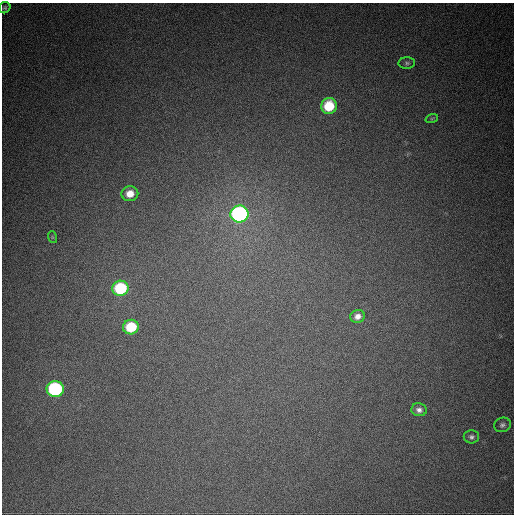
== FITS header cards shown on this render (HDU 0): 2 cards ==
NAXIS1  =                  512
NAXIS2  =                  512

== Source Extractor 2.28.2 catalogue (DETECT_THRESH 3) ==
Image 512 x 512 px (HDU 0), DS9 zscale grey, 1 PNG px = 1 image px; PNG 516 x 516 px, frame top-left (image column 1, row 512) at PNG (2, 3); each listed source drawn as its Kron ellipse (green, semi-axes under 4 px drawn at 4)
Background 829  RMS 22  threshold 67.1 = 3 sigma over >= 5 px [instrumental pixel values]
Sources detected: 14; all 14 listed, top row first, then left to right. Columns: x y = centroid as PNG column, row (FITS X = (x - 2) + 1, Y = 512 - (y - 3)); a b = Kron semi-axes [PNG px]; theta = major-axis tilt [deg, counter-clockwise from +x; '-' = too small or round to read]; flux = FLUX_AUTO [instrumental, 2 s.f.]
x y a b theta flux
5 8 6 5 - 2900
407 63 8 5 -1 3200
329 106 8 7 - 54000
432 118 6 4 19 2200
130 194 8 7 - 17000
239 214 9 8 - 370000
52 237 6 3 -72 1500
120 288 8 7 - 100000
357 316 7 6 - 8700
131 327 8 7 - 59000
55 389 8 8 - 200000
419 410 7 6 - 6200
502 425 8 7 - 4700
471 437 8 6 0 4300